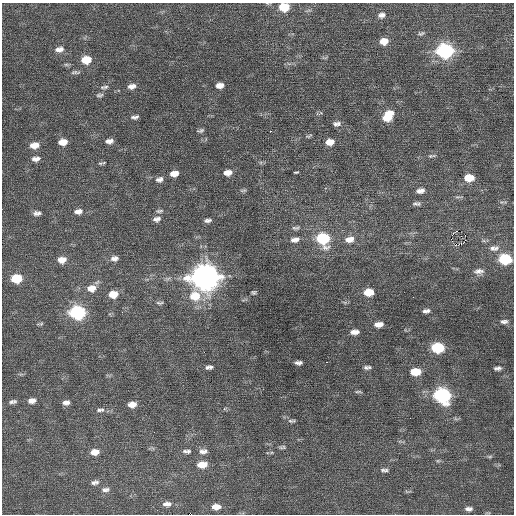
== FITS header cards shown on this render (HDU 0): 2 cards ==
NAXIS1  =                  512 / Axis length
NAXIS2  =                  512 / Axis length

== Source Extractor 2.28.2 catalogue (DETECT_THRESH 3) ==
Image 512 x 512 px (HDU 0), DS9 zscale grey, 1 PNG px = 1 image px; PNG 516 x 516 px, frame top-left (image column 1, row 512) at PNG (2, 3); no overlay
Background 0.504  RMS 0.74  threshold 2.23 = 3 sigma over >= 5 px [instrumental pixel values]
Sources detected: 100; all 100 listed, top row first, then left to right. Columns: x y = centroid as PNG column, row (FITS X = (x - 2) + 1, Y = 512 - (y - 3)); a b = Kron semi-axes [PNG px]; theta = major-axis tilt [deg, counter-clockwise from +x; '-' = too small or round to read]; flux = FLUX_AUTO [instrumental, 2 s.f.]
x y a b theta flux
284 7 9 7 6 1300
382 15 9 7 15 210
421 33 10 5 20 110
384 41 9 7 11 500
59 49 12 7 10 300
445 51 9 8 - 10000
86 60 9 7 7 1000
66 65 9 4 -8 87
75 72 12 4 1 120
220 85 8 5 9 320
132 86 9 6 13 250
106 87 8 6 28 130
100 95 8 5 9 110
388 116 12 8 53 1100
135 117 10 5 9 150
335 124 7 7 - 160
201 130 9 5 14 110
270 131 2 2 - 470
309 136 9 4 25 80
109 141 9 6 3 240
63 142 9 6 5 490
330 142 9 6 12 470
34 145 11 7 8 490
430 156 8 5 11 100
36 159 10 6 8 240
100 163 8 4 7 75
296 172 5 2 - 59
174 173 9 6 11 420
228 173 9 7 6 380
469 178 9 6 2 890
158 179 8 5 -47 130
161 179 8 6 -81 180
243 190 10 4 5 88
420 191 10 6 9 270
503 202 11 2 0 80
417 204 11 5 0 140
78 211 11 7 8 270
159 211 10 5 5 110
37 213 9 5 4 190
157 219 10 7 16 220
208 220 9 5 9 150
295 228 10 5 0 130
456 231 3 2 - 240
465 235 2 2 - 97
323 239 9 8 - 3700
349 239 13 8 7 420
451 239 2 2 - 170
295 240 11 6 10 250
465 240 3 2 - 77
458 245 4 2 - 4400
494 248 15 8 4 350
114 258 10 7 5 240
505 259 9 7 -4 3100
62 260 10 7 11 440
479 271 14 7 2 280
205 277 12 10 3 54000
16 278 9 7 5 1700
92 288 11 8 11 550
253 292 4 4 - 82
369 292 9 6 4 910
113 294 9 7 12 690
195 296 18 12 5 1300
159 303 10 4 0 110
426 311 9 5 6 170
122 312 3 2 - 57
78 313 9 7 3 7400
504 321 11 6 4 180
40 324 10 4 5 75
379 324 9 5 5 370
354 332 9 5 3 310
438 348 9 6 -3 3000
300 362 5 4 - 110
327 362 3 2 - 50
297 363 5 4 - 100
209 367 8 4 6 150
367 367 9 5 6 140
498 368 8 4 6 150
415 372 9 6 -1 1100
358 392 10 3 -2 74
442 395 10 8 -15 9300
32 401 9 6 9 270
13 402 10 5 9 140
66 402 7 5 6 210
132 404 8 5 7 430
100 410 12 5 6 180
291 421 10 4 3 100
284 447 7 6 - 94
187 451 10 5 -1 150
203 451 11 6 3 220
95 452 9 6 5 450
490 457 8 4 0 76
438 461 6 4 1 73
202 464 10 6 5 630
384 470 10 4 -3 130
95 482 10 6 9 170
105 490 11 6 4 180
167 504 11 6 2 260
216 507 9 5 1 400
469 509 9 5 -1 190
189 514 4 2 - 1400
At the frame edge (FLAGS 8, measured only in part): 2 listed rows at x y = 284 7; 189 514